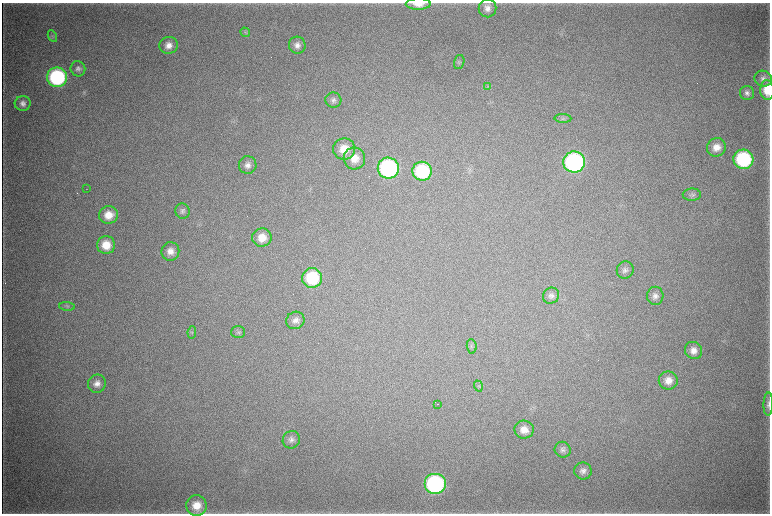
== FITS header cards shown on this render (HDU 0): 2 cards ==
NAXIS1  =                 1536 / length of data axis 1
NAXIS2  =                 1023 / length of data axis 2

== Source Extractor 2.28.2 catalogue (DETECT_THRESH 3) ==
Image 1536 x 1023 px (HDU 0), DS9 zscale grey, zoomed out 1/2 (1 PNG px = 2 x 2 image px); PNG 772 x 516 px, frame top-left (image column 1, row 1022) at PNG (2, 3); each listed source drawn as its Kron ellipse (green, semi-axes under 4 px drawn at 4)
Background 4550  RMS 39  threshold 116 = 3 sigma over >= 5 px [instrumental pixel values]
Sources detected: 55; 3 cannot appear on this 1/2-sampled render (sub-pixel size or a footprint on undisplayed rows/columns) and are neither listed nor drawn; the other 52 listed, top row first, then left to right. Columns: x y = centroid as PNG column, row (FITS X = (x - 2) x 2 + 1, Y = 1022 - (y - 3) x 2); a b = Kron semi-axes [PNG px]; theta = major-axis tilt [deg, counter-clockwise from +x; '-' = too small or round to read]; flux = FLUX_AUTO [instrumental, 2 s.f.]
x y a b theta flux
418 4 12 6 0 8.5e+04
487 8 9 9 - 5.8e+04
245 32 5 2 - 9.1e+03
52 36 6 4 -62 1.4e+04
169 45 9 8 - 6.8e+04
297 45 8 8 - 5.1e+04
459 62 7 5 75 1.7e+04
78 69 8 7 - 3.2e+04
57 77 10 10 - 1.0e+06
763 79 9 8 - 3.8e+04
488 86 4 4 - 1.0e+04
767 90 10 7 -88 1.5e+05
747 93 7 7 - 3.5e+04
333 100 8 7 - 3.3e+04
23 103 8 7 - 4.3e+04
563 118 8 4 -3 1.7e+04
716 147 9 9 - 8.8e+04
344 149 11 10 - 1.6e+05
354 158 11 11 - 1.1e+05
743 159 10 9 - 8.8e+05
574 162 11 10 - 1.7e+06
248 165 9 8 - 5.2e+04
388 168 10 10 - 1.4e+06
422 171 10 9 - 6.1e+05
87 189 2 1 - 1.9e+03
692 195 9 6 0 2.6e+04
182 211 8 7 - 2.9e+04
109 215 9 8 - 1.2e+05
262 238 9 9 - 1.1e+05
106 245 9 9 - 1.5e+05
170 251 9 9 - 7.3e+04
625 270 8 8 - 3.4e+04
312 278 10 10 - 4.5e+05
551 296 8 7 - 3.4e+04
655 296 9 8 - 4.5e+04
67 306 8 4 -4 1.5e+04
295 320 9 8 - 4.8e+04
192 332 6 2 81 9.4e+03
238 332 7 6 - 1.9e+04
472 346 7 5 -84 1.8e+04
693 350 9 8 - 6.6e+04
668 381 9 9 - 8.4e+04
97 384 9 8 - 6.1e+04
478 386 5 2 - 9.3e+03
437 404 2 1 - 6.5e+03
768 404 11 5 89 2.9e+04
524 430 9 9 - 8.6e+04
291 440 9 8 - 3.9e+04
563 450 8 8 - 3.2e+04
583 471 9 8 - 4.3e+04
435 484 11 10 - 1.4e+06
197 505 10 10 - 1.3e+05
At the frame edge (FLAGS 8, measured only in part): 3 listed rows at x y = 418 4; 767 90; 768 404
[3 sub-pixel or undisplayed-footprint detections neither listed nor drawn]